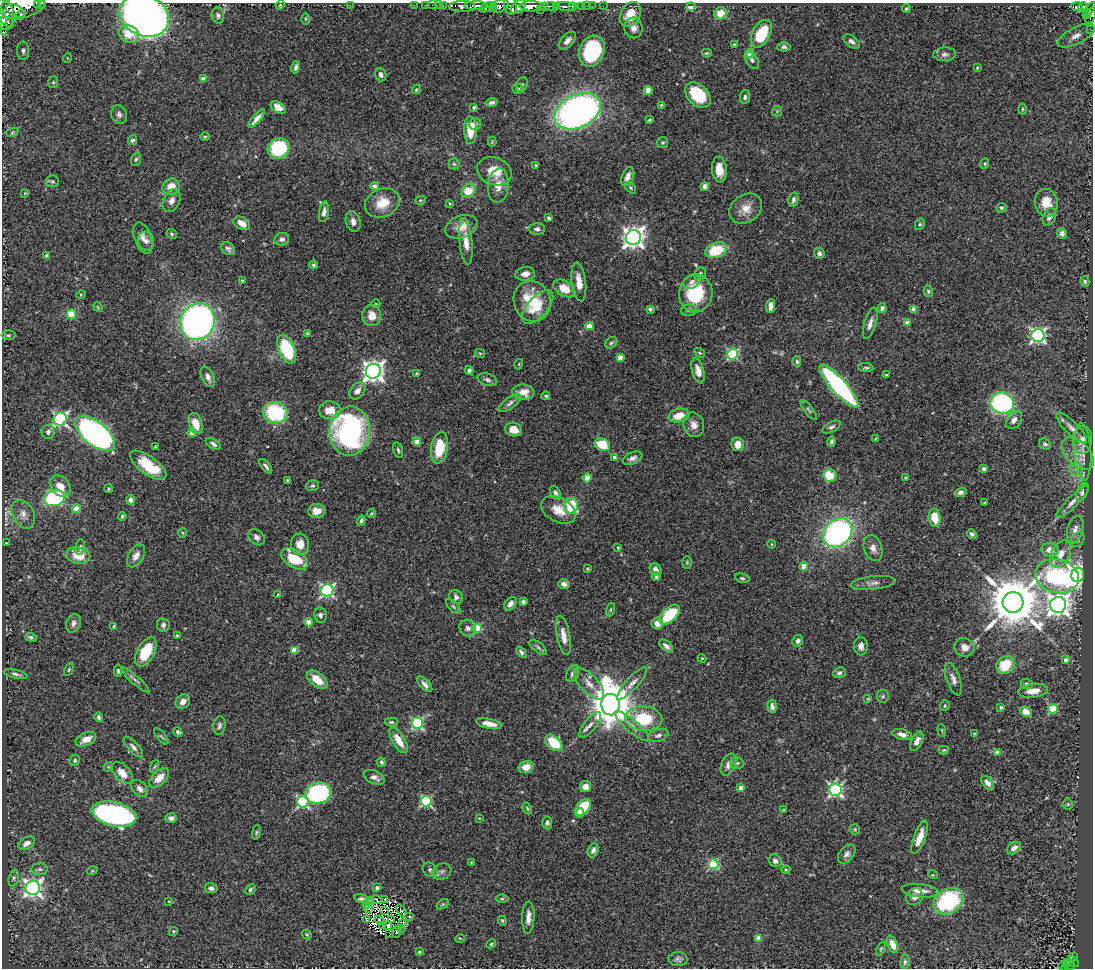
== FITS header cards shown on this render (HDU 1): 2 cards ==
NAXIS1  =                 1091
NAXIS2  =                  966

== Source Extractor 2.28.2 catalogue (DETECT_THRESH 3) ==
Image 1091 x 966 px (HDU 1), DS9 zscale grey, 1 PNG px = 1 image px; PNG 1095 x 970 px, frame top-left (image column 1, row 966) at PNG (2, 3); each listed source drawn as its Kron ellipse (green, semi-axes under 4 px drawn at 4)
Background 1.15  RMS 0.033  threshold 0.0984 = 3 sigma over >= 5 px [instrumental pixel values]
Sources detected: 441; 10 with non-positive FLUX_AUTO (blend fragments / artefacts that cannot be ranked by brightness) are neither listed nor drawn; the other 431 listed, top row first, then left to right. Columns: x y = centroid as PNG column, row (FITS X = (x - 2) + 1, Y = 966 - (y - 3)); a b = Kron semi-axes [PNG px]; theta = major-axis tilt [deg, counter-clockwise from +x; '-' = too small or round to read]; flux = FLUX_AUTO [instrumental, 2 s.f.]
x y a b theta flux
37 3 3 2 - 35
41 4 3 2 - 110
280 5 5 3 - 2.1
350 5 2 2 - 32
414 5 2 2 - 17
426 5 2 2 - 12
432 5 2 2 - 11
439 5 2 2 - 7
443 5 3 2 - 44
22 6 23 11 13 8000
462 6 13 5 0 2800
476 6 11 3 1 2000
500 6 9 6 30 950
511 6 9 6 -77 830
531 6 11 5 1 4100
544 6 4 3 - 370
551 6 7 4 -5 760
556 6 3 2 - 190
565 6 10 3 -5 310
572 6 3 3 - 210
582 6 3 3 - 56
586 6 2 2 - 9.5
592 6 2 2 - 11
603 6 2 2 - 12
1077 6 6 4 -2 260
487 7 8 4 25 700
493 7 4 3 - 450
518 7 9 5 44 1200
691 7 4 4 - 71
1083 7 4 4 - 350
906 8 4 3 - 2.7
1090 9 8 4 54 620
541 10 3 2 - 180
15 11 10 6 -23 2500
721 13 6 6 - 37
4 14 16 10 -73 4300
630 14 13 9 61 38
1086 14 4 3 - 110
21 15 5 3 - 500
218 15 8 6 -77 7.4
144 16 25 20 -23 1300
1090 16 8 5 69 340
305 19 6 4 89 2.3
2 22 14 4 -81 1900
7 22 7 3 -19 690
634 28 10 9 - 13
1091 30 3 2 - 7.1
129 34 10 8 -27 41
761 34 15 9 62 100
1076 36 20 8 27 23
567 41 10 6 48 15
852 41 9 5 -36 8.2
734 44 4 4 - 3
784 47 6 4 0 5.4
23 51 9 6 -90 7.5
592 51 16 12 67 220
707 53 5 4 - 2.6
750 53 4 4 - 56
945 54 11 7 4 8.2
67 58 5 3 - 2
752 60 9 5 -58 6.7
296 67 6 4 77 6.7
977 68 3 2 - 2.1
381 74 7 5 -71 8
203 79 4 4 - 24
53 82 6 4 70 3.7
522 85 7 5 68 4.3
416 89 5 4 - 2.2
518 89 5 5 - 4.6
648 90 4 4 - 52
698 95 15 10 -46 110
745 97 7 5 84 5.7
492 102 6 4 13 7
661 105 3 3 - 2.1
474 107 3 3 - 5.8
278 108 8 5 -34 18
1022 109 5 3 - 2.7
578 111 24 16 27 1100
777 111 5 5 - 2.9
119 115 10 8 -70 8.3
257 119 11 4 48 13
649 120 3 3 - 2.9
475 124 6 5 - 7.8
470 130 14 6 -88 49
12 132 6 4 22 2.8
205 137 4 4 - 2.5
132 140 5 4 - 5.7
492 141 5 4 - 2.4
663 143 5 5 - 3.6
279 148 11 10 - 170
136 159 6 5 - 4.1
454 164 5 5 - 3.8
985 164 5 4 - 3.1
535 165 3 2 - 1.6
719 170 13 7 -85 31
494 171 18 13 -21 49
628 176 10 5 67 12
52 181 6 6 - 4.1
375 186 4 4 - 16
498 186 17 10 84 23
705 186 4 4 - 33
171 187 9 8 - 29
631 188 7 4 -50 3.3
468 191 8 6 49 60
25 193 4 3 - 2
420 200 5 4 - 2.8
793 200 7 5 79 7.3
171 201 12 8 65 14
382 203 18 14 24 52
450 203 4 3 - 2.3
1046 203 14 11 -79 38
1001 208 5 4 - 3.8
746 209 17 13 35 30
324 212 10 5 81 9.3
1049 217 9 6 66 9.2
549 218 4 3 - 7.4
353 222 10 7 -75 12
242 223 9 6 -30 20
920 224 6 5 - 3.6
461 227 17 11 21 29
537 229 8 5 -1 6.6
1062 233 5 4 - 9
172 234 5 4 - 3.5
143 238 16 8 -70 15
633 238 7 7 - 1800
282 239 7 6 - 7.8
146 241 9 8 - 11
466 242 23 6 -84 25
228 249 7 5 -39 6.6
716 250 11 7 21 84
819 253 5 5 - 9
46 255 3 3 - 4.7
313 265 5 4 - 3.6
525 274 10 7 8 15
700 274 7 5 57 5.5
242 281 3 3 - 4.5
1085 281 5 4 - 3.5
579 282 19 7 -83 26
692 282 9 6 30 7.1
564 288 12 7 -31 39
928 291 6 4 -75 3.9
696 293 19 16 80 120
81 294 5 3 - 2
532 301 20 18 -70 100
376 304 4 3 - 1.6
771 306 7 4 84 14
98 307 5 4 - 2.3
538 307 21 10 49 38
882 308 5 4 - 8
650 309 4 4 - 5.9
689 310 8 6 15 6.4
914 310 4 4 - 27
71 314 5 4 - 77
372 315 10 9 - 26
198 322 19 17 64 1100
870 323 16 6 73 14
907 323 4 4 - 13
589 326 4 4 - 48
307 333 3 2 - 2.1
8 335 7 5 2 3.9
1038 335 6 6 - 620
611 343 7 5 42 4.3
287 349 15 8 -67 120
480 353 5 3 - 2.4
700 353 6 3 -31 2.6
732 354 5 5 - 250
620 357 4 4 - 20
797 361 5 4 - 4.1
519 364 5 3 - 1.9
866 368 7 4 -3 4.5
469 370 4 4 - 7.5
373 371 7 7 - 1600
698 371 13 6 -74 17
417 374 4 4 - 2.9
886 375 3 2 - 2.4
208 377 11 6 -65 14
487 380 10 6 -16 6.7
839 386 28 7 -48 550
357 391 9 6 51 16
523 392 11 7 -6 26
546 396 4 4 - 3.6
510 403 13 5 36 8.9
1002 403 12 10 -20 350
330 410 11 9 0 28
809 410 12 4 -53 5.3
275 413 12 10 -16 200
679 415 10 6 14 36
60 419 6 6 - 490
1014 420 10 7 54 14
195 424 11 6 -71 35
694 425 12 10 -69 18
831 427 10 5 28 6.2
1071 428 20 6 -45 16
513 430 8 6 -13 24
350 431 25 20 86 520
48 432 7 6 - 7.8
192 433 4 4 - 27
95 434 24 12 -39 850
876 438 3 3 - 2.3
1082 440 14 9 87 14
417 442 4 4 - 33
832 442 5 4 - 5.7
213 444 8 4 -33 7.1
738 444 7 6 - 27
1045 444 6 5 - 6.7
602 445 8 6 -30 77
155 446 3 2 - 2.1
439 448 16 8 80 74
398 450 8 4 -74 4.4
1083 452 29 8 -86 27
1078 454 19 11 -45 29
614 457 4 4 - 5.6
632 458 10 5 24 8.8
148 465 21 9 -36 82
266 466 8 4 -51 6.2
984 469 4 3 - 4.9
1076 469 6 6 - 8.6
830 476 6 6 - 84
587 478 4 4 - 43
906 478 3 3 - 4.4
287 481 3 3 - 2.7
60 486 12 9 -48 28
312 486 6 5 - 3.5
108 489 4 4 - 3.3
960 492 6 4 18 7.1
1082 492 9 5 67 7.2
555 493 7 5 -62 7
54 498 10 8 13 280
130 500 5 4 - 10
1073 502 22 5 45 16
984 503 3 2 - 1.9
571 506 7 6 - 110
76 509 4 4 - 48
558 510 19 12 -28 36
317 511 9 7 1 20
371 513 5 4 - 2.7
23 514 15 10 -63 20
122 516 4 3 - 3.4
935 518 9 6 -80 44
361 521 5 3 - 4.2
1075 530 14 7 74 17
182 533 5 3 - 2
838 533 16 13 45 580
972 534 5 4 - 6
256 537 9 7 -44 9
1077 540 8 6 54 6.4
6 543 3 2 - 1.4
300 544 10 9 - 27
771 544 4 3 - 2.1
80 547 8 4 82 4.2
618 547 3 3 - 2.3
873 548 13 9 -72 15
1050 550 8 7 - 22
1061 554 14 9 63 30
78 555 12 8 -12 40
136 556 12 7 59 17
295 559 15 8 -33 81
687 562 6 5 - 3.3
804 566 4 4 - 35
587 569 4 3 - 1.9
655 569 7 5 -51 11
1078 575 7 6 - 1900
1057 576 22 17 -14 270
656 577 4 4 - 5.8
742 578 7 4 -10 4
873 583 22 6 6 14
564 584 6 5 - 9
327 590 6 6 - 450
277 595 4 2 - 1.6
456 597 7 6 - 7.2
523 602 4 4 - 7.7
1013 602 10 10 - 15000
510 604 7 5 49 14
1058 605 8 8 - 1900
454 607 9 4 -45 4.5
610 610 7 3 71 2.8
670 614 12 7 42 110
320 615 7 6 - 7.6
309 622 4 4 - 28
73 623 9 7 67 8.5
657 624 6 5 - 18
163 625 7 6 - 7.2
114 626 3 3 - 2.4
468 628 9 8 - 10
477 628 5 5 - 110
177 636 3 3 - 3.2
563 636 20 6 -79 24
31 637 6 4 -22 4.9
798 641 6 5 - 7.5
666 646 8 4 -42 9.2
861 646 9 6 -87 10
538 647 10 5 -39 5.8
964 647 10 9 - 17
295 650 4 4 - 40
146 652 16 8 61 70
521 652 6 3 -49 5.7
702 658 4 4 - 2.2
1066 660 4 4 - 10
1005 665 10 8 46 70
69 669 7 3 64 2.5
118 671 5 3 - 3.9
573 673 9 6 64 8.5
839 673 6 5 - 5.4
16 674 12 4 -14 5.8
953 679 17 6 -71 13
135 680 18 4 -42 8
317 680 12 7 -38 42
632 683 21 6 48 15
425 684 9 5 -47 11
589 684 20 9 -47 22
1027 684 6 5 - 4.4
1033 691 15 7 8 25
883 696 6 5 - 4.1
868 699 4 3 - 1.9
183 702 8 6 44 12
610 705 11 9 -86 9500
772 706 6 4 -85 9.6
945 706 5 4 - 3.1
1001 707 4 3 - 3.7
1053 709 5 4 - 130
1026 712 6 4 -24 19
99 717 5 4 - 4.8
644 719 18 12 -3 93
391 722 7 4 0 3.6
417 723 6 5 - 270
489 724 13 5 -11 20
590 725 15 6 51 13
219 726 9 6 83 6.2
632 726 22 6 -40 17
942 730 6 2 -85 2
178 732 5 4 - 5.4
974 733 4 2 - 1.6
902 734 10 5 -15 16
658 735 10 6 19 8.1
161 736 10 4 -49 4.1
86 739 11 6 24 25
399 740 14 6 -59 31
917 741 10 5 65 13
554 743 10 6 -42 75
133 747 13 5 -47 8.5
944 750 5 4 - 3
997 753 4 4 - 17
75 760 6 4 64 3.8
381 762 5 4 - 4.8
737 763 7 5 -15 5.3
728 765 11 7 67 14
154 766 7 3 71 2.6
108 767 5 4 - 2.3
526 767 7 6 - 25
122 773 13 8 -48 25
374 777 11 6 -24 13
159 778 12 7 45 29
988 783 8 5 -49 11
585 786 5 5 - 16
741 788 4 4 - 21
140 789 10 6 -47 11
835 790 6 6 - 490
318 793 13 10 13 390
426 801 5 5 - 230
303 802 6 5 - 320
1068 804 5 5 - 3.3
583 807 10 6 51 89
527 808 6 3 -64 2.6
784 809 4 2 - 1.9
580 813 5 3 - 13
114 814 23 12 -14 550
171 818 6 4 -1 7.2
479 818 4 3 - 1.6
547 823 6 5 - 5
855 829 5 5 - 2.9
256 832 8 4 81 3.3
920 837 18 6 70 25
27 843 9 5 30 12
1014 848 8 5 35 13
593 850 7 5 67 7.8
847 854 11 7 50 9.4
775 861 7 6 - 10
471 862 3 3 - 1.7
713 864 5 5 - 170
40 869 8 6 -1 6.4
430 870 8 6 -41 6.8
786 870 4 4 - 2.3
92 871 5 3 - 2.2
442 871 10 7 25 8.6
933 875 5 3 - 1.8
14 878 8 5 77 5.3
33 888 7 7 - 1000
211 888 6 5 - 7.3
377 888 4 3 - 6.2
250 889 6 4 46 3.7
920 891 18 6 -6 21
915 897 9 8 - 12
362 899 7 4 -16 7.1
502 899 6 4 0 2.9
377 900 5 2 - 4.1
385 900 4 2 - 3.2
169 901 3 3 - 2.1
370 901 4 2 - 3.5
948 901 16 12 29 210
443 904 6 4 32 2.5
366 905 3 2 - 0.37
369 909 3 2 - 0.63
384 910 2 2 - 2.1
401 911 6 2 -54 0.0048
410 916 4 3 - 2.3
528 917 16 6 87 16
366 919 3 2 - 2.9
379 920 5 2 - 0.34
391 920 4 2 - 2
502 921 5 4 - 2.7
402 924 4 2 - 1.4
388 925 3 2 - 2.3
382 926 2 2 - 3.8
401 928 4 2 - 3
173 931 4 4 - 3.1
396 932 6 2 86 4.3
307 934 5 4 - 2.7
390 934 3 2 - 2.2
460 938 5 3 - 1.8
759 938 4 4 - 31
491 944 5 4 - 3
893 944 9 5 -68 24
881 949 7 3 66 2.8
419 952 4 4 - 3.1
1074 956 3 3 - 23
678 959 9 6 -1 6.4
905 962 7 4 84 4.6
1073 962 6 4 -49 140
1069 964 6 4 -47 140
1062 966 4 3 - 58
1065 967 3 2 - 38
At the frame edge (FLAGS 8, measured only in part): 10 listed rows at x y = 37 3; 41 4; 22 6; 1090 9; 4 14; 144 16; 1090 16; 2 22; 1091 30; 1065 967
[10 non-positive-flux detections neither listed nor drawn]